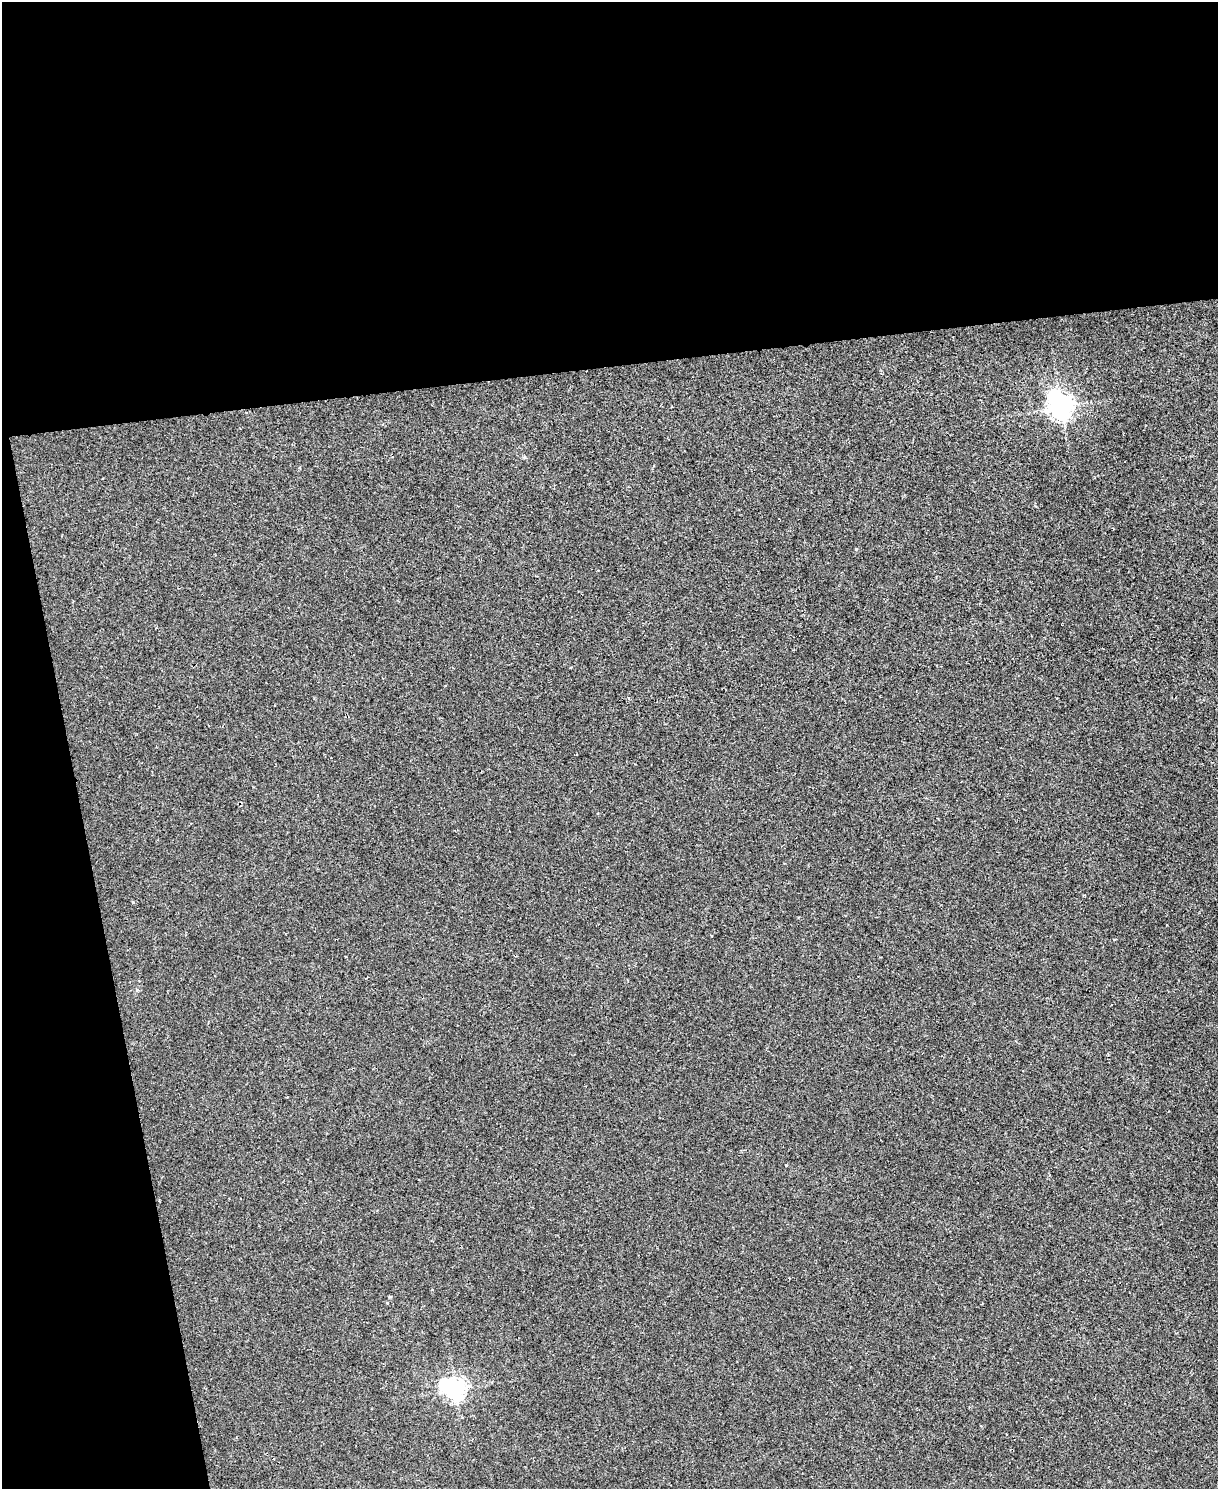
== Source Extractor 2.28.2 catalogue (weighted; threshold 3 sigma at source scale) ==
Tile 1 of 4 x 3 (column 1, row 1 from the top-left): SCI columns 1-1216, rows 3110-4596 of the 4865 x 4846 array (HDU 1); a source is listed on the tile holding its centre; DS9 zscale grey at full resolution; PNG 1220 x 1491 px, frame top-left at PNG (2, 2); no overlay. Shown black and unused: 31% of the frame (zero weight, under 2 of 3 exposures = <1% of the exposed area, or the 3 px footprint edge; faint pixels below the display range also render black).
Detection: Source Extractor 2.28.2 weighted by HDU 2 'WHT'; one run over the whole footprint, this tile lists its part. Background 0.00171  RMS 0.0034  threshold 0.0153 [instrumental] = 3 sigma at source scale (4.5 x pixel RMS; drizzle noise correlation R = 1.50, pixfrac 1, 0.05/0.05 arcsec/px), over >= 5 px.
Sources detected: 6; all 6 listed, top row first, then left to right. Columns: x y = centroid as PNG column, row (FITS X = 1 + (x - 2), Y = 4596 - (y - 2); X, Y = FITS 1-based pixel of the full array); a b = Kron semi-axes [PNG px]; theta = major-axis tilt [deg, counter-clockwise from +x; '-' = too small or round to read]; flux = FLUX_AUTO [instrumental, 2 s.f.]
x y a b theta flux
1061 407 10 8 -59 320
856 549 4 4 - 0.34
1084 895 3 3 - 0.39
786 1165 3 3 - 0.59
390 1297 5 3 - 0.31
454 1389 9 7 -26 220